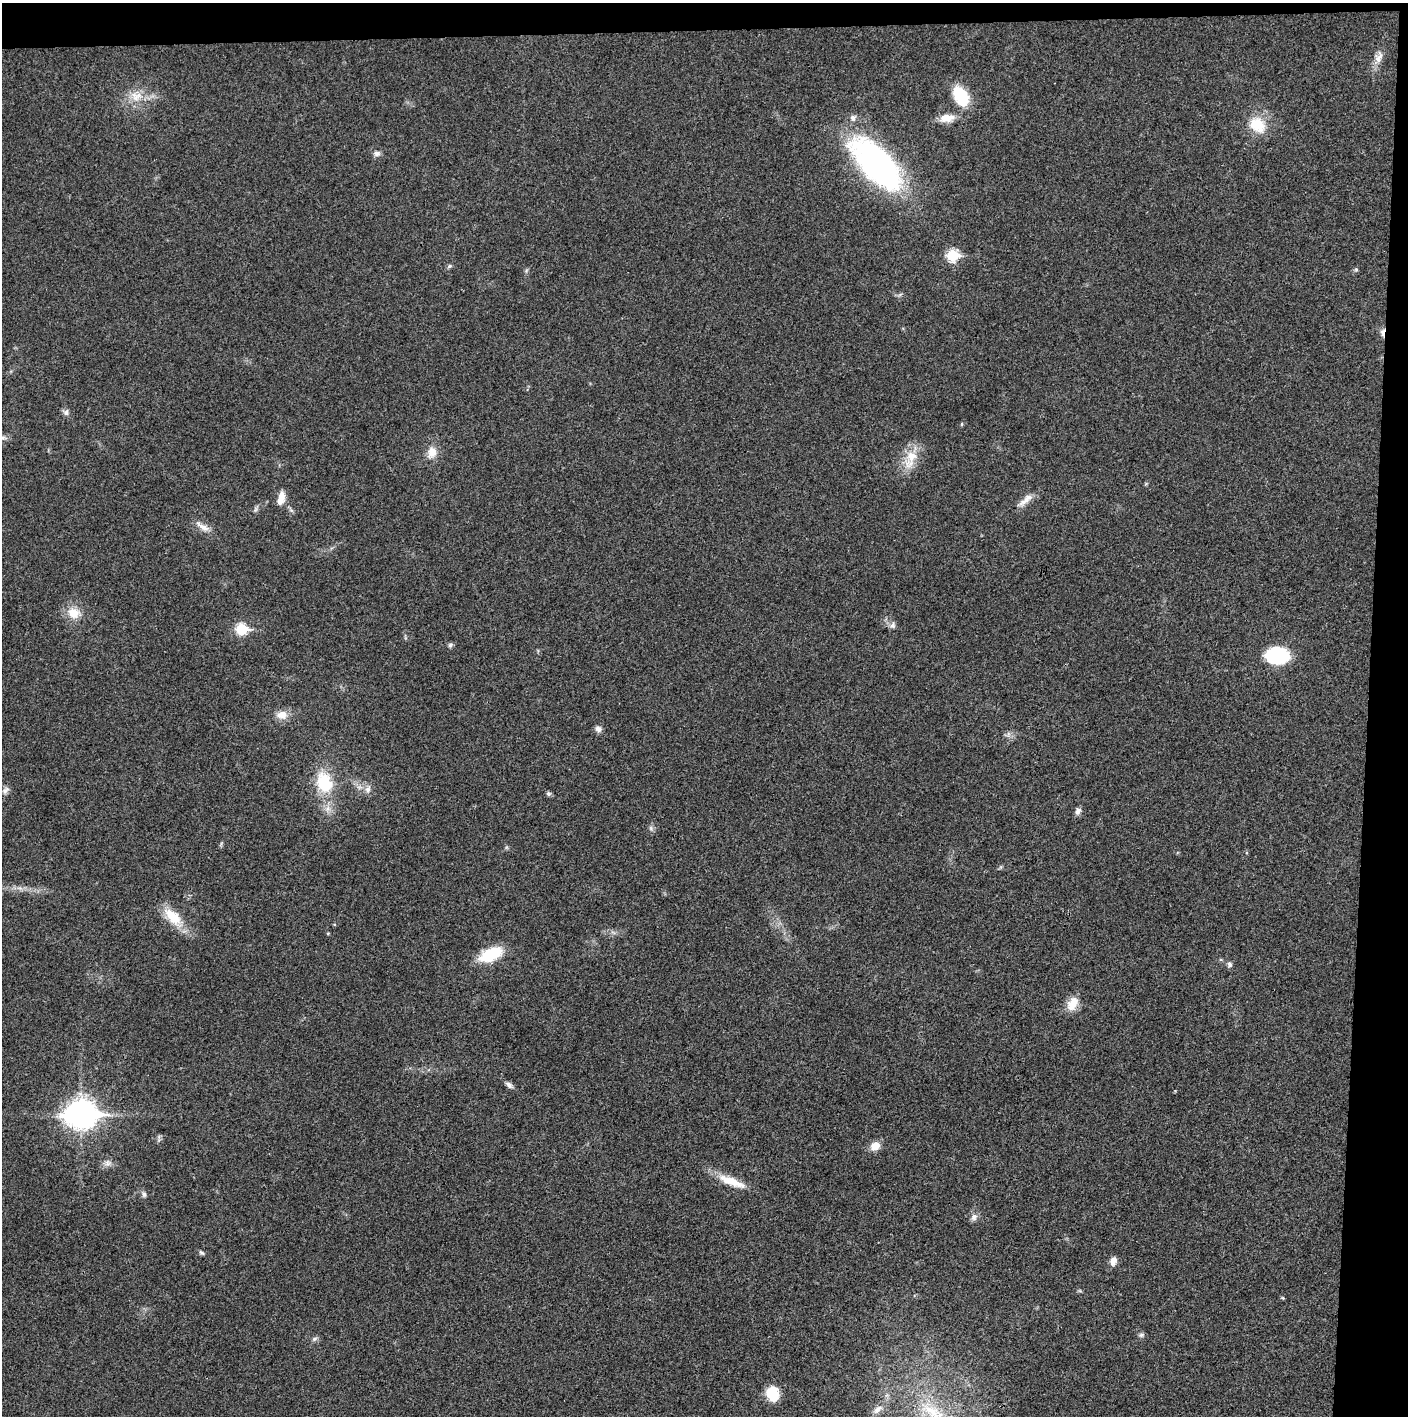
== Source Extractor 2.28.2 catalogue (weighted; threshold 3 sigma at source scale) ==
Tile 3 of 3 x 3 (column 3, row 1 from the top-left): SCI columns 2815-4220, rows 2830-4243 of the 4221 x 4243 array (HDU 1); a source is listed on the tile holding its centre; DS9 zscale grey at full resolution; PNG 1410 x 1418 px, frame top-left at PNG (2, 3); no overlay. Shown black and unused: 5% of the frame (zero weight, under 3 of 4 exposures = <1% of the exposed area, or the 3 px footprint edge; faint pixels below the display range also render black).
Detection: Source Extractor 2.28.2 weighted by HDU 2 'WHT'; one run over the whole footprint, this tile lists its part. Background 0.0194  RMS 0.0041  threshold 0.0185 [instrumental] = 3 sigma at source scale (4.5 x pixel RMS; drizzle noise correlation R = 1.50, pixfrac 1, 0.05/0.05 arcsec/px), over >= 5 px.
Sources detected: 56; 1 inside a brighter listed object's ellipse — not listed separately; the other 55 listed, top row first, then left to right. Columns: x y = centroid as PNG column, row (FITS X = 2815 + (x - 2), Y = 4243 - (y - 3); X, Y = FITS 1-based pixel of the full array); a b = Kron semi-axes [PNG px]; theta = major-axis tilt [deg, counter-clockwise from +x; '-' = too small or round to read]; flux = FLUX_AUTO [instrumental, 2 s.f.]
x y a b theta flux
1379 57 18 10 70 3.4
136 96 20 15 -10 8
961 96 23 15 -58 17
947 118 21 11 8 5.5
1257 125 24 18 -43 12
377 153 9 7 5 1.6
876 164 71 31 -46 100
952 255 7 6 - 29
449 266 7 5 23 0.77
1356 269 6 5 - 0.67
1383 332 11 5 83 1.8
66 412 9 8 - 1.5
962 424 5 4 - 0.53
3 437 12 6 -6 1.5
432 452 15 12 78 5
911 456 21 17 33 9.1
281 498 18 8 75 4.2
1025 500 26 8 39 4.2
255 509 8 5 70 0.94
202 527 22 7 -33 3.6
74 613 18 15 -21 7.1
892 625 9 7 49 1.5
241 629 7 6 - 30
450 645 7 5 63 0.9
1277 655 20 14 -1 32
282 715 14 10 5 4.4
598 729 9 7 -41 1.7
1008 734 8 5 61 1.3
324 782 26 18 -73 18
368 789 12 7 72 2.1
5 790 12 7 53 2
548 794 6 6 - 0.83
1078 811 9 7 71 1.6
651 828 7 6 - 1.1
20 888 9 5 -15 1.6
173 917 32 14 -46 11
490 954 22 11 24 19
1229 964 8 6 -84 1.1
1072 1004 18 11 60 6.2
509 1085 11 6 -35 1.6
81 1114 12 10 2 510
159 1137 7 4 -87 0.83
875 1146 10 8 31 5.1
108 1163 11 9 25 2.2
732 1181 39 10 -21 9.2
144 1194 8 6 -75 1.2
974 1217 11 8 63 2
201 1253 7 5 -38 0.77
1113 1261 10 8 75 2.7
1283 1298 5 4 - 0.42
1141 1335 8 6 12 0.95
314 1339 8 6 18 1.1
772 1394 15 12 -67 11
877 1409 16 8 38 2.9
933 1412 51 19 -36 27
Overlapping masked pixels (flux is a lower limit): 1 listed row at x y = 1383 332
Isophote crosses this tile's border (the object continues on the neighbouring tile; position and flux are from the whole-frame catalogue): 2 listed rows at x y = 3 437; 933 1412